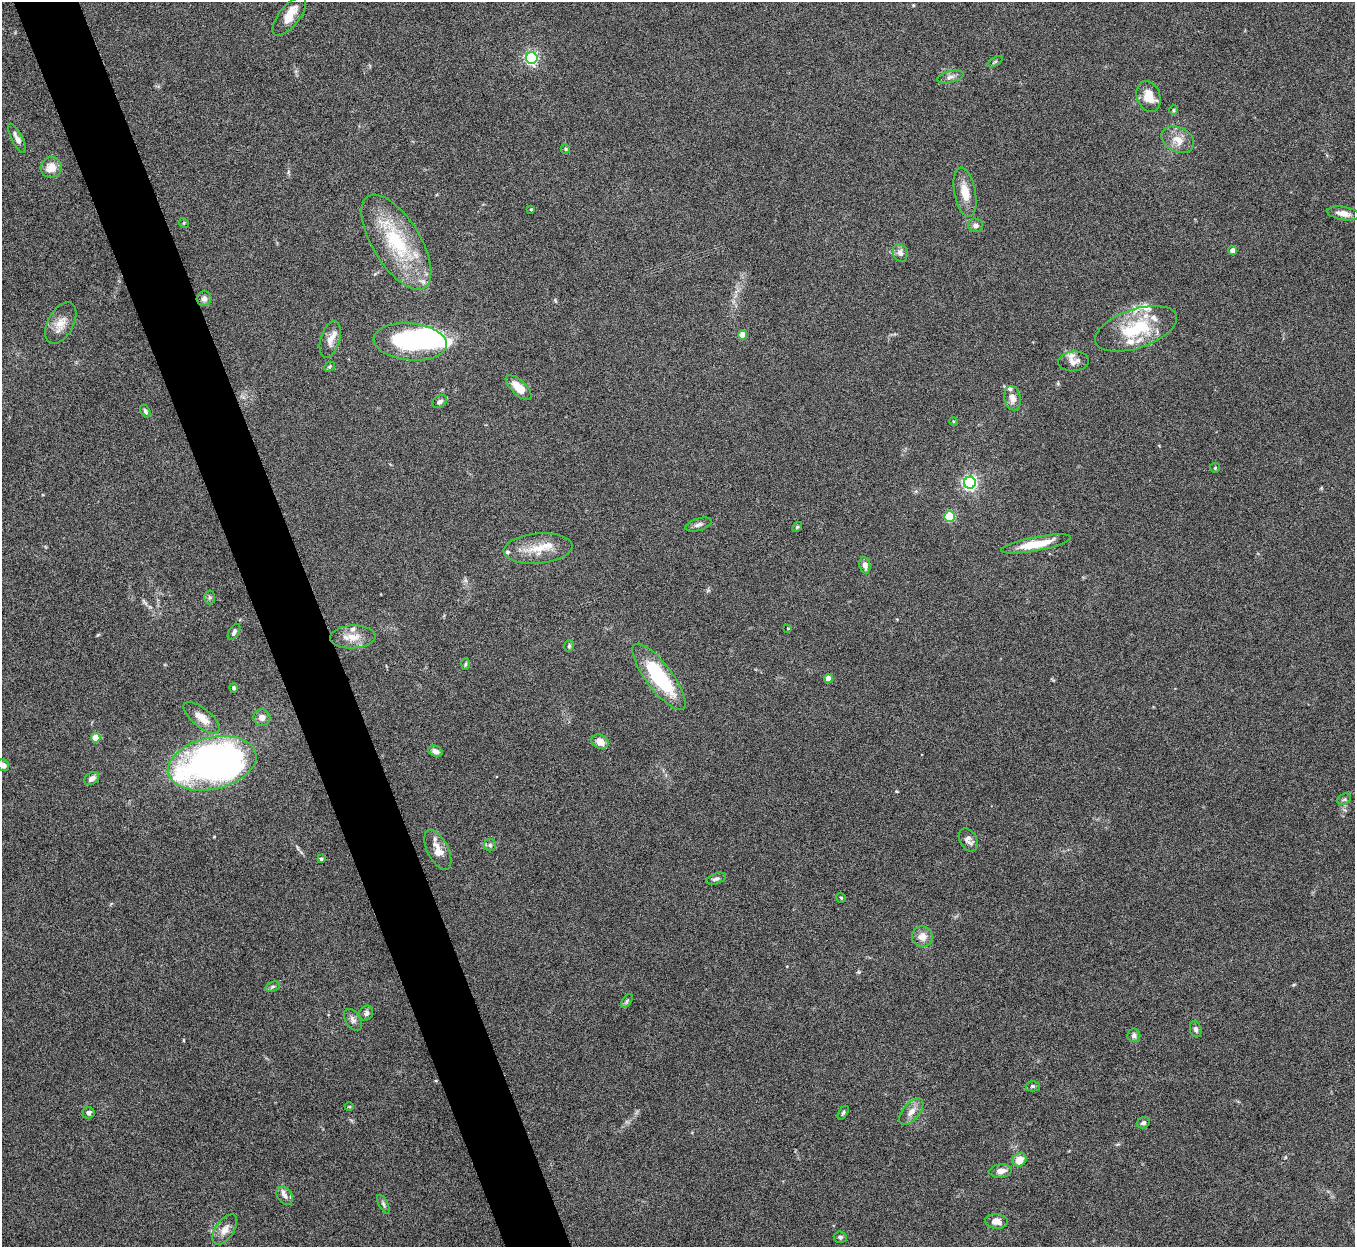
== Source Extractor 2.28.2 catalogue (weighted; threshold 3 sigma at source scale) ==
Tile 11 of 4 x 4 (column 3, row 3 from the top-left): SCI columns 2710-4062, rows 1396-2640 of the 5421 x 5406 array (HDU 1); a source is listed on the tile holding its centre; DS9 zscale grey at full resolution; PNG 1357 x 1249 px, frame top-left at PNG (2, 2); each listed source drawn as its Kron ellipse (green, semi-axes under 4 px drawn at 4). Shown black and unused: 5% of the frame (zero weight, under 5 of 10 exposures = <1% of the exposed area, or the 3 px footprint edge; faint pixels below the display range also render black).
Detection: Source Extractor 2.28.2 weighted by HDU 2 'WHT'; one run over the whole footprint, this tile lists its part. Background 0.146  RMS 0.0057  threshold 0.0235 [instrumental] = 3 sigma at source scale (4.09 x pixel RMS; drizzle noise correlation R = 1.36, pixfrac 0.8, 0.05/0.05 arcsec/px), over >= 5 px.
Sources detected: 93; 1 inside a brighter object's white glare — neither listed nor drawn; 9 inside a brighter listed object's ellipse — not listed separately; the other 83 listed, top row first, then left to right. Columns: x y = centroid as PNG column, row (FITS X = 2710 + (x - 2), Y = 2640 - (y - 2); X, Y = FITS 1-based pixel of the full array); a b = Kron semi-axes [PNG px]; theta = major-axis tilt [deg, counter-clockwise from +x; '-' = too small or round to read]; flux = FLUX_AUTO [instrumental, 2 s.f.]
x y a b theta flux
289 16 24 10 51 7.9
532 58 6 6 - 100
995 62 8 3 29 0.71
950 77 13 5 14 2.3
1149 96 16 11 -70 7.9
1174 110 5 4 - 0.61
17 138 16 5 -62 3
1178 140 17 12 -27 6.6
565 149 5 4 - 0.66
51 167 11 10 - 6.4
965 192 25 10 -79 8
531 209 4 3 - 0.43
1343 213 16 6 -9 3.9
184 223 5 4 - 0.54
976 225 7 7 - 2.1
396 242 54 23 -58 41
1233 251 4 4 - 6.6
900 253 9 7 -70 2.5
204 299 7 7 - 2.2
61 323 22 12 61 6.6
1136 329 43 19 19 32
743 335 4 4 - 8.5
330 339 19 9 73 4.3
410 342 37 18 -5 68
1073 361 15 10 6 3.8
329 367 6 4 44 0.66
519 387 16 7 -43 9.2
1013 398 12 8 -78 4.2
440 402 8 5 31 1.7
145 411 7 4 -58 1.1
953 421 4 3 - 0.51
1215 468 5 4 - 0.61
970 483 6 6 - 140
950 517 5 5 - 33
698 525 13 6 17 2
797 527 6 3 45 0.59
1036 544 35 7 11 13
538 548 34 15 5 12
865 565 8 5 -79 2.7
210 597 7 5 -90 1.1
788 628 3 3 - 0.52
234 632 9 5 60 1.4
353 637 23 11 2 7.1
569 646 6 4 75 0.92
466 664 6 4 88 0.71
659 677 40 13 -53 43
828 678 4 4 - 5.5
234 688 5 4 - 0.98
262 717 8 8 - 3.1
202 718 22 9 -39 6.9
95 738 5 4 - 12
600 742 9 7 -27 4.4
435 751 7 5 -24 2.5
212 763 45 26 13 240
3 765 6 5 - 2.4
92 778 8 5 35 2.8
1344 799 7 5 30 1
968 840 12 8 -60 2.8
490 845 6 6 - 1.1
438 850 22 10 -64 6.6
321 859 4 4 - 0.89
716 879 10 5 21 1.5
841 898 5 3 - 0.47
922 937 10 10 - 4.8
273 987 8 4 20 1
627 1001 8 4 54 0.98
366 1013 8 6 56 1.7
353 1020 12 7 -57 2.2
1196 1029 8 5 -74 1.6
1134 1035 7 6 - 1.5
1033 1086 7 5 -1 0.9
349 1107 4 3 - 0.4
911 1112 16 8 49 4.2
89 1113 6 5 - 2.1
843 1113 8 4 57 0.93
1143 1123 7 5 24 1.5
1019 1160 7 6 - 7.1
1001 1171 11 6 6 3.7
285 1196 10 7 -54 2.5
383 1204 10 4 -61 1.3
996 1221 11 7 -4 4
225 1229 17 9 56 4.3
840 1237 6 5 - 1.2
Isophote crosses this tile's border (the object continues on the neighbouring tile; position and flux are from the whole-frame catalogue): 1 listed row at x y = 3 765